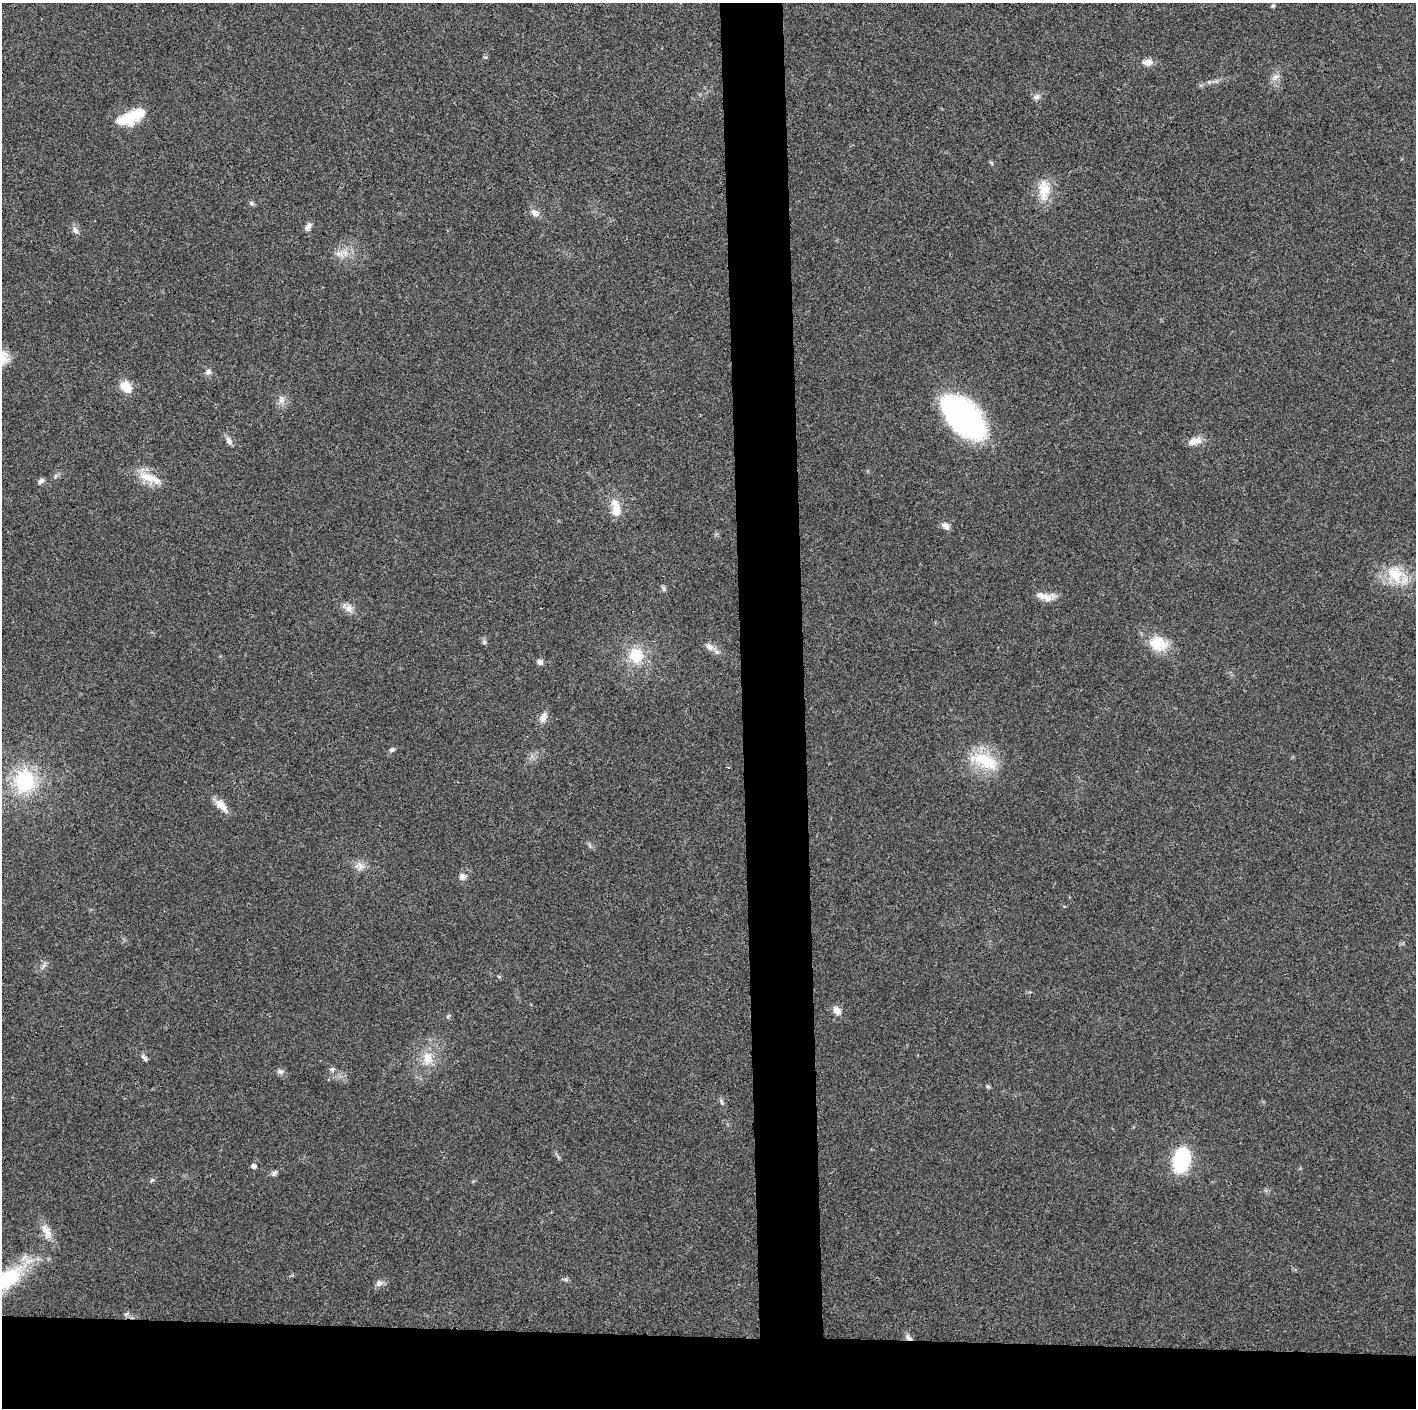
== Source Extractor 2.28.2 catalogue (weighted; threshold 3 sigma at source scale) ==
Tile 8 of 3 x 3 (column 2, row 3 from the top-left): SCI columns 1415-2828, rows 6-1411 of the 4243 x 4225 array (HDU 1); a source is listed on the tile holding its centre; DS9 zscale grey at full resolution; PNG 1418 x 1410 px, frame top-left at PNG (2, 3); no overlay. Shown black and unused: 9% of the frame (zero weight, under 3 of 4 exposures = <1% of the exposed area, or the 3 px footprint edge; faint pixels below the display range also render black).
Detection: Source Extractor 2.28.2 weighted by HDU 2 'WHT'; one run over the whole footprint, this tile lists its part. Background 0.0192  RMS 0.0039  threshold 0.0176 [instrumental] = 3 sigma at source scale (4.5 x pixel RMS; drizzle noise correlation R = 1.50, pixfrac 1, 0.05/0.05 arcsec/px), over >= 5 px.
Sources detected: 55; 1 inside a brighter object's white glare — not listed; the other 54 listed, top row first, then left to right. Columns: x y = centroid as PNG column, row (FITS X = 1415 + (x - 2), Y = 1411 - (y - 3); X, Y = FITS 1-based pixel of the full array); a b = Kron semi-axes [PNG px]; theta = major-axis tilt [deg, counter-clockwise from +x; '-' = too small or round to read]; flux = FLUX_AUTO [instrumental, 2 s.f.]
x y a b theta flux
1273 6 5 4 - 0.53
1148 62 10 7 2 3.4
1275 77 11 6 46 1.9
1036 97 9 7 26 1.5
127 119 29 14 20 12
1044 190 28 14 -87 8.4
251 203 7 5 -2 0.77
535 213 12 8 -40 2.2
308 227 10 6 59 1.6
75 230 11 6 -62 1.5
339 254 11 7 4 2.3
208 372 8 7 - 1.3
126 387 13 9 -48 7.2
281 399 11 6 83 1.8
963 417 47 25 -46 85
229 440 11 7 -62 1.6
1195 441 20 9 14 3.3
150 478 37 10 -20 7.2
41 481 9 5 41 1
616 508 27 11 -80 6.1
945 526 11 7 -34 1.9
1396 574 26 21 -39 12
1047 598 15 11 -48 3.8
349 608 10 10 - 2.4
484 642 6 5 - 0.72
1158 643 24 19 -15 10
710 647 12 8 -28 2.3
636 655 18 16 -72 11
540 662 7 6 - 1.5
543 718 14 8 59 2.6
392 750 8 5 31 0.92
985 761 40 18 -22 16
25 781 24 20 81 28
221 805 19 9 -47 4.2
360 866 13 11 -16 2.8
462 876 8 7 - 2
837 1010 12 8 -51 2.7
448 1016 7 3 45 0.51
145 1058 11 4 -41 1
428 1058 16 12 -88 5.9
332 1069 7 6 - 0.92
280 1072 9 7 22 1.2
988 1086 6 5 - 0.57
721 1102 9 3 -79 0.83
1181 1160 19 12 78 35
253 1166 5 5 - 1.5
274 1173 9 5 52 0.98
152 1180 6 4 41 0.54
47 1232 24 10 -64 4.6
7 1279 45 21 33 25
565 1279 7 4 -18 0.7
379 1283 9 8 - 1.5
126 1314 7 4 44 0.71
909 1338 10 6 -36 1.5
Overlapping masked pixels (flux is a lower limit): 1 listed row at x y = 909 1338
Isophote crosses this tile's border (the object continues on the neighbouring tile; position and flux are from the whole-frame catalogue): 1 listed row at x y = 7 1279